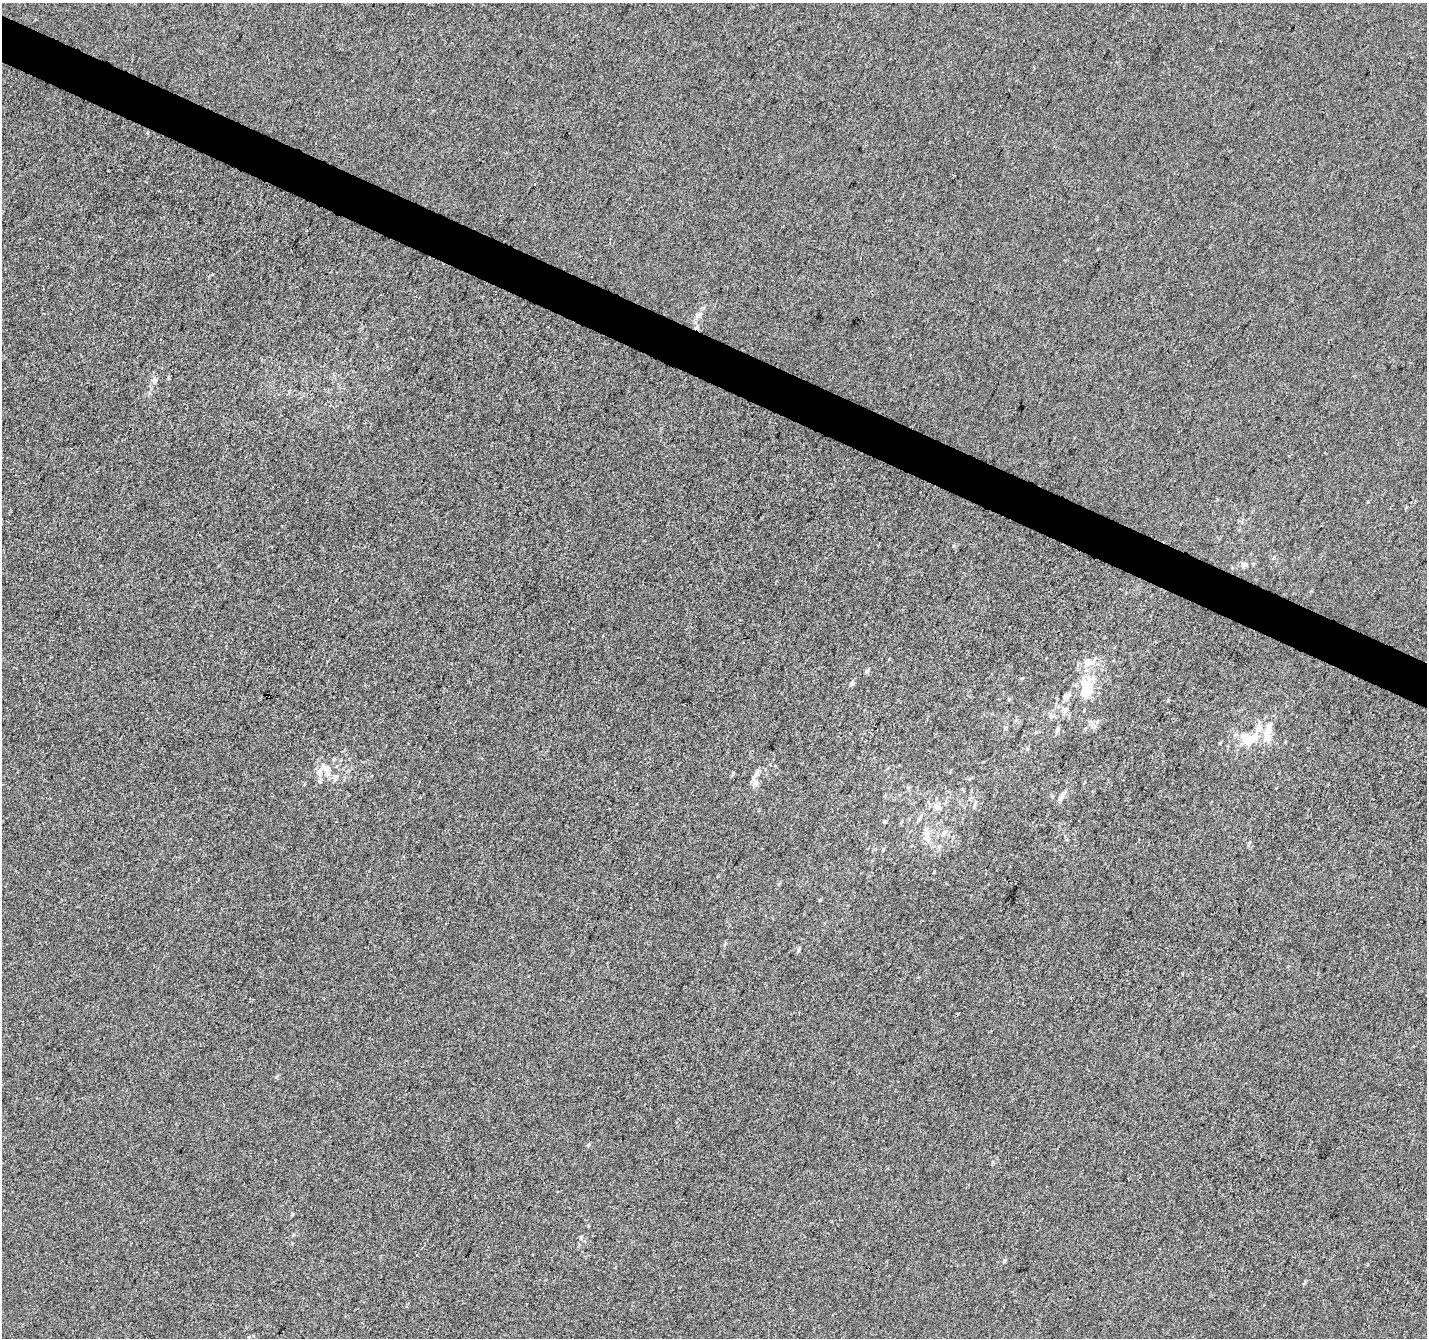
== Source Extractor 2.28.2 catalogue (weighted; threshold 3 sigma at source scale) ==
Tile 11 of 4 x 4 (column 3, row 3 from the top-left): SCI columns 2859-4283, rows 1606-2941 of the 5708 x 5815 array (HDU 1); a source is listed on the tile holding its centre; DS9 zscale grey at full resolution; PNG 1429 x 1340 px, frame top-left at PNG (2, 3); no overlay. Shown black and unused: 3% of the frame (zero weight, under 3 of 4 exposures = <1% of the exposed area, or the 3 px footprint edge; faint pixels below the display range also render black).
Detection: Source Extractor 2.28.2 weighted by HDU 2 'WHT'; one run over the whole footprint, this tile lists its part. Background 2.39e-04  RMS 0.0036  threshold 0.0162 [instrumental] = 3 sigma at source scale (4.5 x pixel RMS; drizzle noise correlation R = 1.50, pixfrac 1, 0.0396/0.0396 arcsec/px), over >= 5 px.
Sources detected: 41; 1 inside a brighter object's white glare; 1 cosmic-ray / hot-pixel residue — not listed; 5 inside a brighter listed object's ellipse — not listed separately; the other 34 listed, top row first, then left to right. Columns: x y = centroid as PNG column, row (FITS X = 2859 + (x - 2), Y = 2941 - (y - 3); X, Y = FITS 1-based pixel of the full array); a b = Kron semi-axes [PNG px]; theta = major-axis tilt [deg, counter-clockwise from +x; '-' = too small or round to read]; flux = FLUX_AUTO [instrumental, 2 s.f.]
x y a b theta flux
699 315 8 7 - 1.3
697 327 6 5 - 0.79
155 380 7 6 - 1.1
1245 565 8 6 12 1.2
867 671 7 5 54 0.84
852 683 6 5 - 0.9
1086 689 31 16 -88 11
1067 696 11 6 45 2
1168 700 5 3 - 0.34
1066 710 9 6 62 1.2
1051 716 7 5 48 0.89
1005 728 6 4 19 0.6
1057 730 7 5 62 1
1251 739 24 11 45 7.3
1027 749 5 4 - 0.43
324 767 10 9 - 2.4
733 774 5 4 - 0.44
756 774 13 6 56 1.9
336 777 8 7 - 1.3
319 781 6 4 -45 0.53
756 784 10 8 46 1.6
1061 797 13 6 71 1.5
974 806 12 3 77 0.66
936 807 9 8 - 1.9
919 819 7 5 59 0.77
901 822 5 3 - 0.44
926 834 16 8 -75 2.8
1249 844 9 3 75 0.47
934 872 4 3 - 0.28
779 884 5 3 - 0.4
798 950 7 5 42 0.67
588 1145 5 4 - 0.46
581 1238 6 5 - 0.6
1004 1261 6 4 70 0.58
Overlapping masked pixels (flux is a lower limit): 1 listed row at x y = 697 327
Unlisted compact peaks at least as high as the median listed source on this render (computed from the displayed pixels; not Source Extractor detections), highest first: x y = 953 546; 292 1214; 276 1077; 820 900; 1305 1282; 1368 502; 588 1226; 294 1234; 1095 726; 884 822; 993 1162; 889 659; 334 760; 1276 788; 1217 499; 883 850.